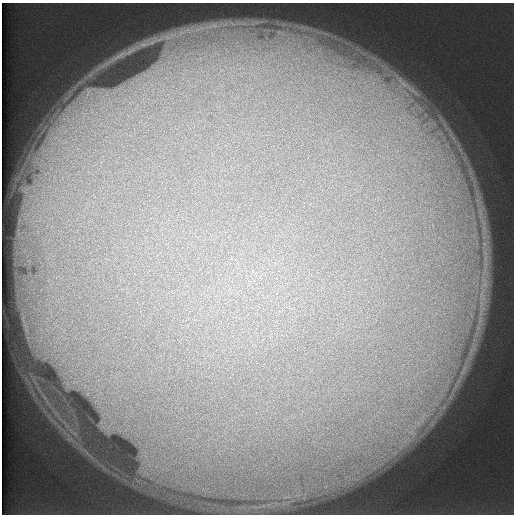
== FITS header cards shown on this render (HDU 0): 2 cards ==
NAXIS1  =                  512 /
NAXIS2  =                  512 /

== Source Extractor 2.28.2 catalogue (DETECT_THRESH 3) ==
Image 512 x 512 px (HDU 0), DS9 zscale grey, 1 PNG px = 1 image px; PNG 516 x 516 px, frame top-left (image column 1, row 512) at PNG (2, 3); no overlay
Background 131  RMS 6.2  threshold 18.6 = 3 sigma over >= 5 px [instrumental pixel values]
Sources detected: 6; all 6 listed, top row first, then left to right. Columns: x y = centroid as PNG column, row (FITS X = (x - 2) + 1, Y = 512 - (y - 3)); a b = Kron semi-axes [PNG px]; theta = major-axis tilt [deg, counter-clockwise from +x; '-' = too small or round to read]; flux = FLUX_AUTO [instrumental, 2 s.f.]
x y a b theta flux
166 37 25 9 2 7500
143 44 13 5 1 2000
413 91 35 11 -38 14000
396 99 21 5 32 5000
413 110 16 6 -61 4900
404 116 11 6 -50 3500